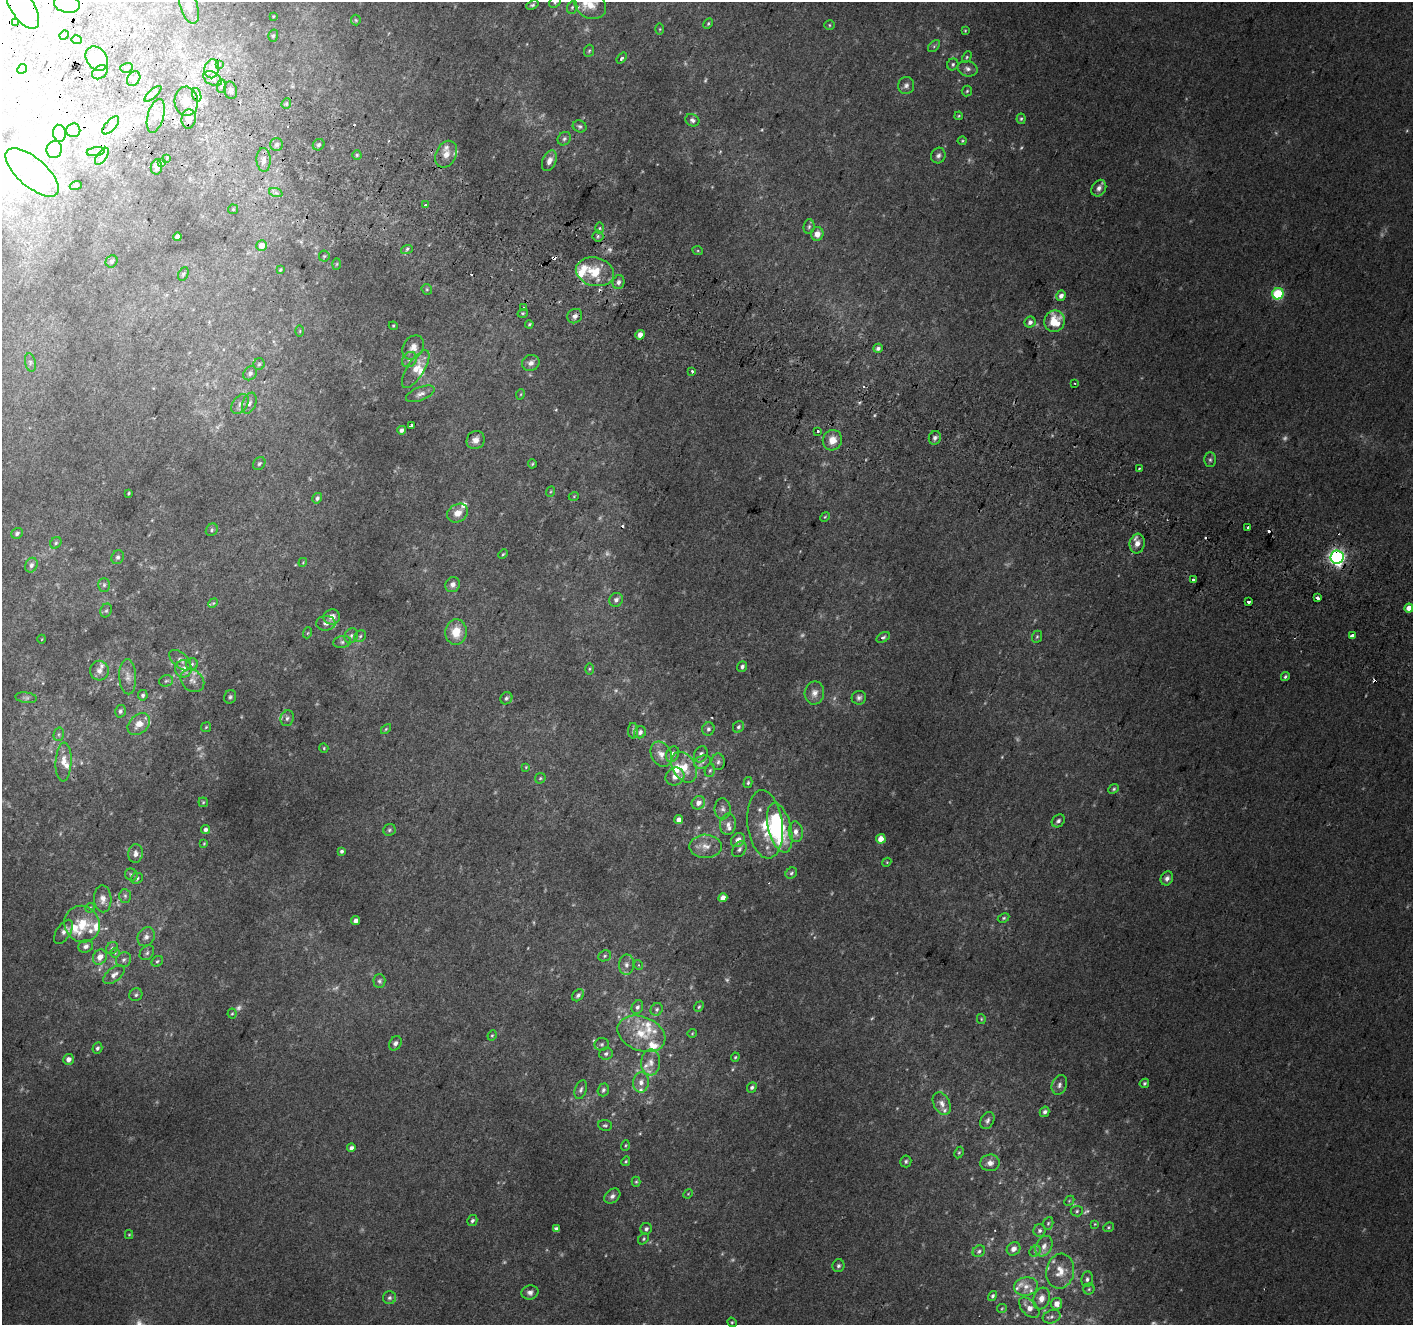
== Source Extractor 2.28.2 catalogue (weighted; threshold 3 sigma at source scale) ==
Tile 11 of 4 x 4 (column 3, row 3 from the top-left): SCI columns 2853-4263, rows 1635-2957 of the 5694 x 5850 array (HDU 1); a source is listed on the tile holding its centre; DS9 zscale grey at full resolution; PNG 1415 x 1327 px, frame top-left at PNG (2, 2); each listed source drawn as its Kron ellipse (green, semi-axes under 4 px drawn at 4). Shown black and unused: <1% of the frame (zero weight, under 2 of 3 exposures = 2% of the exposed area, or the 3 px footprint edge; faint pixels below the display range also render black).
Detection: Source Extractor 2.28.2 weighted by HDU 2 'WHT'; one run over the whole footprint, this tile lists its part. Background 0.0702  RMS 0.013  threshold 0.0594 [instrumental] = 3 sigma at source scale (4.5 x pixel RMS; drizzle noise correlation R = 1.50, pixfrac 1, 0.0396/0.0396 arcsec/px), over >= 5 px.
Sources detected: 422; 52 too faint to see at this stretch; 13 inside a brighter object's white glare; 16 cosmic-ray / hot-pixel residue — neither listed nor drawn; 36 inside a brighter listed object's ellipse — not listed separately; the other 305 listed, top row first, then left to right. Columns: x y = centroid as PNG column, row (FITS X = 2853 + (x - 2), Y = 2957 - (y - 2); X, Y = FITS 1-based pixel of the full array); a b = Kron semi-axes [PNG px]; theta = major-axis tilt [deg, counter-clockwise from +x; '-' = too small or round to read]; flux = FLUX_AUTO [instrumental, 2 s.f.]
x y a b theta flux
555 2 6 5 - 2.8
67 4 13 9 -11 67
532 5 6 4 23 2.4
590 5 17 13 -31 23
22 7 25 11 -58 39
189 7 17 8 -72 13
572 7 6 5 - 2.3
273 16 4 3 - 1.1
356 20 5 5 - 1.7
15 23 3 3 - 6.6
708 23 6 4 63 2
829 25 5 5 - 1.7
660 29 5 3 - 1.4
965 31 4 3 - 1.2
64 35 5 4 - 1.3
273 36 6 4 73 2.1
76 40 5 4 - 1.8
934 46 7 4 46 2.4
589 51 6 4 66 2.1
967 57 6 4 62 1.9
622 58 6 3 51 2.2
97 59 13 10 -53 21
219 64 4 3 - 6.3
953 64 6 5 - 2.7
126 68 6 4 16 2.3
22 69 5 4 - 1.6
212 69 9 7 80 13
968 69 10 7 -16 5.9
100 72 8 6 34 5.8
134 79 8 6 54 4.3
213 79 10 6 -29 7.1
906 85 8 8 - 5
221 86 7 4 89 3.5
231 90 9 6 -77 4.5
967 91 5 5 - 2
153 94 11 4 42 3.8
197 95 7 4 -70 4.1
186 101 15 11 -86 21
286 103 5 4 - 2
156 116 17 8 75 13
959 116 4 3 - 1.5
189 119 9 7 85 14
1021 119 5 4 - 2
692 120 7 6 - 4.2
111 125 11 5 48 5.4
580 126 7 6 - 3.2
73 130 7 7 - 6.2
59 133 8 6 -81 4.6
564 139 7 6 - 3.2
962 141 4 4 - 1.4
277 144 6 6 - 3.2
319 145 6 5 - 3.4
54 149 9 7 73 6.7
96 152 9 4 9 3.7
446 154 14 10 65 13
357 155 4 4 - 1.9
102 156 10 5 55 4.4
938 156 8 7 - 4.6
167 158 3 3 - 6.3
264 160 12 7 -88 7.5
549 161 11 6 66 7.9
161 163 3 3 - 16
156 167 7 5 82 6.1
32 172 33 14 -41 51
76 185 6 4 19 1.5
1099 188 9 6 59 6.5
276 193 7 4 -18 2.8
425 205 4 2 - 1.6
233 209 5 5 - 1.6
809 227 7 5 85 2.9
600 228 5 3 - 1.7
817 234 7 6 - 11
598 236 5 5 - 2.5
177 237 4 4 - 6.1
262 246 5 5 - 12
407 249 6 3 18 2.2
698 251 5 3 - 1.4
324 256 5 5 - 1.9
112 261 6 5 - 3.4
337 264 6 4 88 1.4
280 270 3 3 - 1.3
595 272 19 14 -14 36
183 274 7 5 66 2.5
618 282 7 6 - 5
427 289 5 5 - 1.7
1278 294 6 5 - 110
1061 296 5 5 - 6.8
524 307 3 3 - 1.3
523 313 5 3 - 1.6
575 316 8 6 38 5.9
1054 321 11 10 - 40
1030 322 6 5 - 5.8
529 324 4 3 - 1.5
393 326 4 4 - 1.3
300 331 5 3 - 1.2
640 335 5 4 - 8.2
413 347 13 10 56 10
878 348 5 4 - 4.4
409 360 8 6 48 5.1
30 362 9 5 -79 3.6
531 363 9 8 - 6.5
259 364 6 5 - 2.2
416 369 22 8 57 18
692 371 3 3 - 5
250 373 7 6 - 4.5
1075 383 3 2 - 1.4
420 394 15 6 21 6.5
521 394 5 3 - 1.2
249 403 11 6 69 5.5
240 404 11 7 53 5.9
411 425 4 3 - 2.7
402 430 4 4 - 4.7
818 431 3 3 - 4
935 438 7 6 - 4
476 440 9 8 - 8.7
832 440 10 9 - 16
1210 460 7 5 -89 3.3
259 463 7 5 53 3.1
532 464 4 4 - 1.6
1139 469 3 3 - 1.7
550 492 5 3 - 1.4
128 493 3 2 - 1.4
574 496 5 3 - 1.1
317 498 5 4 - 3.4
458 513 11 8 31 12
825 517 5 4 - 1.5
1247 528 4 3 - 14
212 530 6 5 - 2.7
17 533 6 5 - 3.6
56 543 6 5 - 2.6
1137 544 10 7 82 10
503 554 5 3 - 1.6
118 557 7 6 - 3.5
1337 557 7 6 - 460
303 562 4 3 - 1.1
31 565 7 6 - 4.5
1193 579 3 3 - 5.3
104 585 7 5 88 2.9
453 585 8 7 - 6.2
1317 598 4 3 - 14
616 600 7 6 - 4.9
1248 602 3 3 - 7.2
213 603 5 4 - 1.5
1409 608 4 4 - 11
106 610 7 5 66 2.6
332 617 8 7 - 11
326 623 9 7 3 5.3
456 632 13 10 85 24
307 633 5 3 - 1.4
351 636 8 6 62 4.2
360 636 6 5 - 2.8
1352 636 4 3 - 58
883 637 7 4 30 2.8
1037 637 6 5 - 2
42 639 4 3 - 0.9
342 642 9 6 9 4.2
180 660 13 7 -42 6.4
192 664 6 6 - 2.9
742 667 5 5 - 3.6
183 669 8 8 - 9.4
589 669 6 4 89 1.7
99 671 10 9 - 7.9
128 677 17 8 -87 9.9
1285 677 4 3 - 2.2
166 681 7 5 13 2.4
192 681 13 10 -41 9.7
814 693 11 9 78 9.5
143 695 5 5 - 2.7
230 697 7 6 - 2.8
26 698 11 5 -8 3.3
506 698 6 5 - 2.8
859 698 7 7 - 4.2
120 711 6 5 - 3.4
287 718 8 6 69 4.3
139 724 13 9 44 15
206 727 5 4 - 1.6
738 727 6 5 - 2.7
386 729 6 3 45 1.6
708 729 7 6 - 3.7
633 731 8 5 -88 2.7
640 732 6 5 - 4.8
59 734 7 5 79 2.6
324 748 5 4 - 1.5
661 754 13 10 -61 13
673 754 8 6 65 8.3
701 754 8 6 65 5.7
63 762 19 8 87 12
703 762 8 6 23 4.6
718 762 8 6 90 3.7
526 767 4 3 - 1.2
684 767 16 11 -61 23
710 770 7 5 72 2.4
675 776 10 8 34 11
540 778 6 5 - 2.1
748 783 6 4 74 2.1
1114 789 6 4 41 2.2
203 802 4 4 - 1.6
698 803 7 6 - 8.6
723 809 10 8 -88 5.8
679 820 4 4 - 10
1058 821 7 5 44 3.8
728 824 10 8 85 7.7
765 824 34 17 -83 47
780 828 25 11 -76 79
205 830 4 4 - 4.7
389 830 6 5 - 2.4
796 832 10 7 -84 8.6
881 839 5 4 - 17
738 840 8 6 50 9.4
204 843 4 3 - 1.2
706 846 16 12 0 15
739 849 9 6 51 4.3
341 851 4 3 - 2.9
135 854 9 7 82 6.3
887 862 4 3 - 1.1
791 873 6 5 - 2.7
131 875 6 6 - 2.8
137 878 6 5 - 3
1167 878 7 6 - 5.4
125 896 7 6 - 2.9
723 898 4 4 - 10
103 899 13 9 -87 9.5
90 908 5 4 - 1.7
1004 918 6 4 27 2
356 921 4 4 - 6.9
82 924 19 17 -53 32
63 932 14 7 56 6.6
146 937 10 8 57 6.8
86 946 7 6 - 5
112 948 6 5 - 2.8
115 953 5 5 - 1.8
147 953 8 6 47 3.8
605 956 7 5 23 2.5
100 957 8 6 59 12
124 960 8 7 - 4.4
157 961 6 5 - 2.4
626 965 10 7 87 5.8
639 965 5 3 - 1.5
114 975 12 7 38 8.2
379 981 7 6 - 2.9
136 995 6 6 - 3
578 995 7 5 45 4.1
637 1007 7 5 65 3.5
699 1007 5 4 - 1.9
657 1009 6 6 - 2.9
232 1014 5 4 - 1.6
981 1019 5 4 - 1.6
692 1033 4 4 - 1.4
641 1034 25 17 -21 39
492 1035 5 4 - 1.6
395 1043 7 5 58 4.8
602 1044 7 6 - 3
97 1048 6 5 - 3.4
606 1054 7 6 - 3.4
735 1057 5 3 - 1.6
68 1059 5 5 - 7.5
651 1062 13 9 86 11
641 1082 10 8 83 8.6
1144 1083 5 4 - 2.4
1059 1085 10 7 70 5.5
752 1087 5 4 - 3
581 1090 10 5 71 4.1
603 1090 6 5 - 3.8
942 1103 12 8 -61 8.2
1045 1112 5 4 - 4.2
987 1121 9 6 62 4.2
605 1125 7 5 -7 2.5
625 1145 5 3 - 1.4
351 1148 4 4 - 5.2
959 1153 6 4 62 2
626 1161 5 4 - 1.9
906 1161 6 5 - 2.9
990 1163 9 8 - 8.1
636 1182 5 4 - 1.8
688 1194 5 4 - 1.4
612 1196 9 6 40 5.5
1069 1201 6 4 45 1.6
1077 1211 6 5 - 2.3
472 1221 5 5 - 3.4
1048 1223 6 5 - 2.2
1095 1224 4 4 - 1.2
1108 1227 5 4 - 1.9
556 1229 4 3 - 3.6
646 1229 6 5 - 3.3
1040 1230 6 6 - 3.4
129 1235 4 4 - 1.4
644 1239 6 4 44 2.1
1044 1246 11 8 61 7.3
1013 1249 7 6 - 7
979 1251 6 5 - 3
1035 1251 6 5 - 2.4
838 1266 6 6 - 3.3
1060 1271 17 14 81 18
1087 1279 8 6 82 3.8
1026 1286 12 9 10 10
1089 1289 5 5 - 2.3
530 1292 8 7 - 5.7
993 1296 5 4 - 2.6
389 1298 6 6 - 3.3
1041 1298 11 8 71 10
1056 1304 6 5 - 11
1002 1308 5 4 - 1.4
1029 1308 12 7 -46 13
1052 1317 9 6 21 4.6
732 1322 5 4 - 1.6
Overlapping masked pixels (flux is a lower limit): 2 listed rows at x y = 186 101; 1337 557
Isophote crosses this tile's border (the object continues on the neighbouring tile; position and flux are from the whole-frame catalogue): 5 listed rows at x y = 555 2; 67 4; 590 5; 22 7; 189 7